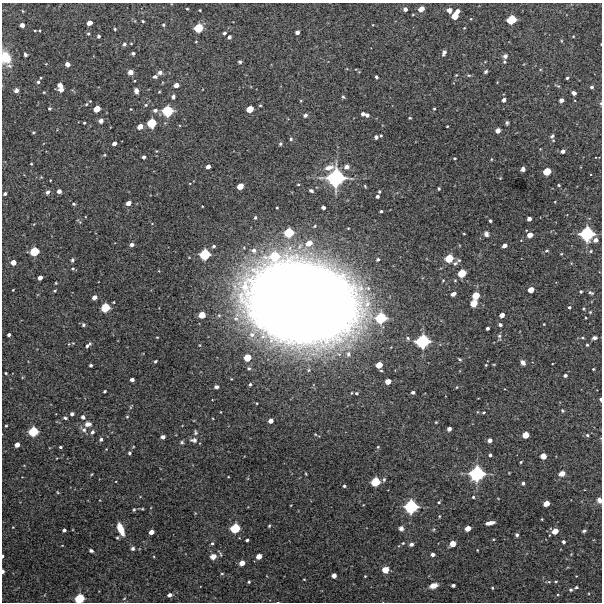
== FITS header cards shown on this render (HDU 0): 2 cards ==
NAXIS1  =                  600 / Width of image
NAXIS2  =                  600 / Height of image

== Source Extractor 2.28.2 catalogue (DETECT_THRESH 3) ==
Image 600 x 600 px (HDU 0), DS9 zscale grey, 1 PNG px = 1 image px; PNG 604 x 604 px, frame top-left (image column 1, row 600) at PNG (2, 3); no overlay
Background 3820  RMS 200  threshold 611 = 3 sigma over >= 5 px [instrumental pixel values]
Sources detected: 300; all 300 listed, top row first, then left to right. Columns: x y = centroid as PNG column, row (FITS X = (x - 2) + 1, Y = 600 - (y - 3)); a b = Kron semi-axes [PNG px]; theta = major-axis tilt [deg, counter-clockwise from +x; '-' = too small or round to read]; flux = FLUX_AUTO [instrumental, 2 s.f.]
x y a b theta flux
187 9 3 2 - 1.3e+04
405 9 4 4 - 4.5e+04
421 9 5 4 - 1.3e+05
200 10 3 2 - 1.2e+04
449 10 4 4 - 9.7e+04
22 11 5 3 - 1.1e+04
457 11 4 4 - 7.1e+04
413 14 4 2 - 1.0e+04
455 16 5 5 - 1.9e+05
511 20 7 6 - 4.2e+05
143 21 3 2 - 1.7e+04
90 23 5 4 - 1.0e+05
22 25 4 4 - 7.2e+04
163 25 3 3 - 2.1e+04
373 25 3 2 - 8.5e+03
198 28 6 6 - 3.9e+05
464 28 3 2 - 8.8e+03
115 29 3 3 - 1.5e+04
35 31 3 3 - 1.3e+04
297 32 4 4 - 5.7e+04
224 33 4 3 - 3.1e+04
88 34 4 4 - 1.9e+04
99 36 3 3 - 2.4e+04
573 36 4 3 - 1.1e+04
229 37 4 3 - 3.8e+04
196 41 3 2 - 9.3e+03
561 41 5 3 - 1.2e+04
124 44 5 4 - 2.7e+04
131 44 3 2 - 9.6e+03
133 53 3 3 - 2.7e+04
444 53 6 3 64 4.4e+04
25 55 4 3 - 3.1e+04
505 56 5 5 - 4.3e+04
6 57 13 10 -64 3.3e+05
240 62 4 4 - 2.3e+04
504 62 5 4 - 1.7e+04
67 64 4 4 - 8.3e+04
130 72 6 5 - 6.3e+04
486 72 4 3 - 2.4e+04
160 73 6 5 - 4.9e+04
456 75 4 2 - 1.1e+04
469 75 6 4 -1 1.7e+04
155 77 5 4 - 3.3e+04
376 77 4 3 - 2.6e+04
41 78 3 2 - 1.4e+04
567 78 3 3 - 2.3e+04
38 82 4 4 - 2.7e+04
61 85 5 4 - 7.0e+04
176 85 4 4 - 9.0e+04
558 86 8 4 -22 1.9e+04
592 87 4 4 - 2.9e+04
61 89 5 4 - 8.5e+04
16 90 4 4 - 6.4e+04
136 91 5 4 - 6.1e+04
44 92 3 3 - 1.1e+04
159 92 3 2 - 1.2e+04
574 93 4 4 - 6.5e+04
173 96 5 4 - 3.3e+04
343 97 4 4 - 2.0e+04
504 100 4 3 - 5.1e+04
561 100 4 4 - 6.8e+04
601 103 5 3 - 1.4e+04
86 104 5 4 - 1.7e+04
146 105 5 4 - 1.8e+04
260 105 4 3 - 1.3e+04
49 109 3 3 - 1.8e+04
97 109 5 5 - 2.0e+05
131 109 3 3 - 1.1e+04
250 109 5 5 - 2.2e+05
434 109 3 2 - 1.4e+04
155 110 6 5 - 4.2e+04
167 111 8 7 - 5.8e+05
363 114 4 4 - 4.7e+04
305 115 6 4 22 3.3e+04
367 115 4 4 - 4.2e+04
410 118 3 2 - 1.3e+04
101 121 5 4 - 5.4e+04
84 123 3 3 - 1.6e+04
151 123 6 6 - 3.9e+05
507 123 4 3 - 2.2e+04
140 126 5 4 - 1.2e+05
447 126 3 2 - 1.1e+04
498 131 4 4 - 8.4e+04
33 132 4 3 - 1.4e+04
381 135 3 2 - 1.4e+04
552 136 6 5 - 3.2e+04
376 137 4 4 - 3.6e+04
291 139 4 4 - 2.1e+04
114 144 4 3 - 5.9e+04
280 144 5 4 - 2.1e+04
563 151 4 4 - 5.3e+04
104 155 4 3 - 1.2e+04
144 157 4 3 - 4.0e+04
455 158 3 2 - 1.4e+04
491 159 4 3 - 1.1e+04
31 164 3 2 - 1.2e+04
208 166 4 4 - 6.6e+04
347 167 7 6 - 6.1e+04
329 168 13 6 13 1.2e+05
523 169 4 4 - 4.9e+04
547 171 6 5 - 2.7e+05
336 178 13 12 - 1.5e+06
500 178 4 3 - 9.3e+03
298 184 3 3 - 1.2e+04
559 185 4 3 - 1.5e+04
240 186 5 4 - 1.7e+05
365 186 5 3 - 1.4e+04
439 189 3 2 - 1.9e+04
59 191 4 4 - 6.3e+04
311 191 5 4 - 2.9e+04
48 192 5 4 - 4.8e+04
379 192 3 3 - 2.0e+04
5 194 4 3 - 3.6e+04
377 196 4 3 - 3.6e+04
555 202 3 2 - 8.2e+03
128 203 4 4 - 8.1e+04
74 204 5 4 - 2.1e+04
323 207 4 3 - 4.7e+04
277 208 3 2 - 1.4e+04
381 211 3 3 - 2.5e+04
255 218 4 3 - 2.2e+04
529 219 4 4 - 6.5e+04
490 221 3 3 - 2.5e+04
315 226 5 3 - 1.7e+04
289 233 7 6 - 4.4e+05
464 234 4 2 - 1.0e+04
486 234 6 5 - 4.8e+04
587 234 9 9 - 9.7e+05
530 235 5 4 - 1.1e+05
596 240 5 4 - 6.6e+04
309 243 8 6 32 1.7e+05
132 245 4 3 - 5.2e+04
504 245 4 4 - 7.1e+04
214 246 4 3 - 2.9e+04
254 250 7 7 - 6.6e+04
547 250 6 4 17 2.1e+04
34 251 6 6 - 3.7e+05
591 251 5 4 - 1.9e+04
205 254 7 6 - 5.3e+05
561 254 4 3 - 1.0e+04
275 256 8 7 - 4.0e+05
449 258 6 5 - 3.1e+05
378 259 4 3 - 2.8e+04
72 260 5 4 - 2.6e+04
459 260 5 5 - 1.8e+04
13 262 4 4 - 1.1e+05
455 263 8 6 39 3.3e+04
73 268 5 3 - 1.7e+04
462 273 6 5 - 3.0e+05
40 278 4 4 - 7.4e+04
56 283 3 2 - 1.2e+04
13 290 3 2 - 1.1e+04
531 290 5 4 - 1.5e+05
55 291 4 3 - 1.4e+04
581 292 3 3 - 1.8e+04
591 293 8 4 -27 2.7e+04
453 294 4 4 - 7.4e+04
476 296 6 5 - 2.5e+05
94 297 4 4 - 7.5e+04
302 302 82 62 -15 3.8e+07
474 303 6 5 - 2.2e+05
569 307 3 3 - 1.8e+04
105 308 6 6 - 3.9e+05
583 309 4 3 - 1.3e+04
590 312 4 4 - 1.3e+04
202 315 5 5 - 1.9e+05
502 315 4 4 - 9.2e+04
381 318 9 8 - 5.9e+05
586 318 2 2 - 1.1e+04
544 324 2 2 - 1.1e+04
83 325 5 4 - 2.6e+04
500 325 4 3 - 3.6e+04
487 328 3 3 - 3.4e+04
9 335 3 3 - 3.6e+04
499 337 9 4 -78 2.9e+04
408 338 6 5 - 2.6e+04
582 338 6 3 -8 1.6e+04
594 338 5 3 - 4.4e+04
422 341 9 8 - 9.2e+05
73 343 3 3 - 9.9e+03
69 344 4 4 - 1.4e+04
88 345 8 4 36 4.3e+04
587 345 3 3 - 1.7e+04
348 354 9 7 -81 7.3e+04
247 358 5 5 - 2.4e+05
460 359 6 4 -28 1.7e+04
155 361 4 3 - 1.8e+04
523 362 5 4 - 6.2e+04
91 365 3 3 - 3.0e+04
379 365 5 4 - 1.9e+05
486 365 3 3 - 1.3e+04
249 368 5 4 - 2.2e+04
593 369 3 2 - 1.3e+04
381 371 4 3 - 1.3e+04
6 373 3 2 - 1.3e+04
565 375 4 3 - 3.3e+04
132 379 4 3 - 5.2e+04
231 379 3 3 - 1.0e+04
388 381 5 4 - 1.3e+05
250 384 4 3 - 2.3e+04
216 387 5 4 - 4.1e+04
457 387 3 2 - 9.9e+03
105 391 3 3 - 2.2e+04
413 392 4 3 - 3.9e+04
356 393 5 4 - 2.1e+04
600 399 3 2 - 2.8e+04
562 411 4 4 - 1.8e+04
221 412 3 2 - 8.2e+03
483 412 4 3 - 1.5e+04
72 414 4 3 - 4.2e+04
83 417 4 4 - 4.4e+04
127 417 4 4 - 1.3e+04
65 418 5 3 - 2.3e+04
271 421 4 4 - 8.1e+04
436 422 3 2 - 1.2e+04
88 424 8 6 4 6.9e+04
6 426 3 3 - 1.5e+04
84 429 9 6 -39 5.1e+04
449 429 4 4 - 6.4e+04
33 431 7 6 - 4.5e+05
92 432 5 4 - 3.7e+04
195 432 6 5 - 2.4e+04
315 434 4 3 - 1.2e+04
525 435 5 5 - 1.9e+05
587 435 5 4 - 2.2e+04
163 437 4 4 - 5.8e+04
101 439 4 4 - 3.2e+04
194 440 9 6 -3 5.4e+04
490 440 4 4 - 6.3e+04
182 442 4 4 - 2.2e+04
17 445 4 4 - 8.8e+04
60 447 3 3 - 2.3e+04
378 447 4 4 - 1.5e+04
129 453 3 3 - 2.7e+04
490 455 3 3 - 2.6e+04
543 456 5 4 - 1.5e+05
521 462 3 3 - 1.2e+04
92 474 4 3 - 1.1e+04
477 474 10 10 - 1.1e+06
562 474 5 4 - 1.3e+05
384 479 6 4 75 2.3e+04
375 482 7 6 - 4.0e+05
523 483 4 4 - 2.9e+04
344 486 4 3 - 2.2e+04
57 492 5 3 - 1.2e+04
473 497 3 3 - 1.6e+04
599 500 6 5 - 5.8e+04
439 502 3 3 - 1.8e+04
546 504 5 4 - 1.5e+05
411 507 9 8 - 8.7e+05
142 509 4 3 - 1.3e+04
134 510 4 4 - 1.8e+04
439 516 4 2 - 1.1e+04
542 519 3 2 - 1.1e+04
490 523 8 3 11 9.5e+04
269 526 3 3 - 1.4e+04
13 527 3 2 - 9.1e+03
235 528 7 6 - 4.5e+05
401 528 6 5 - 4.0e+04
468 528 5 4 - 1.3e+05
121 529 11 5 -68 2.5e+05
434 529 5 4 - 1.5e+04
64 530 4 3 - 3.9e+04
555 531 5 4 - 1.6e+05
584 531 4 3 - 2.2e+04
151 532 4 4 - 9.2e+04
517 535 5 4 - 3.0e+04
117 538 4 3 - 1.6e+04
247 540 3 3 - 2.6e+04
563 542 4 3 - 3.2e+04
212 543 4 4 - 2.2e+04
403 543 4 4 - 1.3e+04
411 544 4 4 - 4.7e+04
453 544 5 5 - 1.6e+05
133 548 4 4 - 3.3e+04
477 550 3 2 - 9.7e+03
91 551 4 3 - 3.4e+04
433 554 4 3 - 4.6e+04
571 554 3 3 - 9.0e+03
2 556 4 2 - 3.0e+04
213 556 6 5 - 1.3e+05
259 556 5 4 - 1.2e+05
242 563 5 4 - 1.2e+05
385 570 5 5 - 2.0e+05
3 571 4 2 - 5.0e+04
222 573 4 3 - 1.4e+04
334 575 4 4 - 7.5e+04
365 576 3 2 - 1.1e+04
576 576 2 2 - 8.4e+03
304 579 3 2 - 8.9e+03
555 581 6 3 1 1.7e+04
249 582 3 3 - 1.7e+04
433 585 7 4 18 1.4e+05
453 585 4 3 - 3.9e+04
576 587 4 4 - 2.3e+04
492 588 3 3 - 1.2e+04
571 590 5 4 - 2.3e+04
170 595 4 4 - 5.1e+04
79 598 7 6 - 4.3e+05
124 599 5 3 - 1.1e+04
At the frame edge (FLAGS 8, measured only in part): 7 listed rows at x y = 6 57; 601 103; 600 399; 599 500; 2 556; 3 571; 79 598

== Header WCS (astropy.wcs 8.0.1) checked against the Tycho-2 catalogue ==
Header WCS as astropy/WCSLIB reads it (CRVAL/CRPIX/CD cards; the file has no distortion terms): RA---TAN/DEC--TAN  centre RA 03:23:56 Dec -36:28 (50.98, -36.46 deg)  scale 2 arcsec/px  FOV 20.0' x 20.0'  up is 0 deg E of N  parity normal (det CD < 0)
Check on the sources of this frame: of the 60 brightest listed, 5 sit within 2.9 arcsec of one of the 6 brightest Tycho-2 stars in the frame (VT <= 12.09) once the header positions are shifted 1.35 arcsec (1.30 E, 0.38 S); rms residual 0.97 arcsec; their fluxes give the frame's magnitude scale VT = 26.64 - 2.5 log10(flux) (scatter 0.22 mag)
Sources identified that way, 5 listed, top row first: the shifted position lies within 2.9 arcsec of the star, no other Tycho-2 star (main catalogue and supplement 1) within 5.8 arcsec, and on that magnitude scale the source's flux lands within +1.5 / -3 mag of the star's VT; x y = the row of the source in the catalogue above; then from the Tycho-2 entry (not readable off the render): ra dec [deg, ICRS J2000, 3 dp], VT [Tycho-2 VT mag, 2 dp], TYC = Tycho-2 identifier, HIP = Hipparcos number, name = IAU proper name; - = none
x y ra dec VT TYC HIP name
336 178 50.962 -36.395 10.77 7026-294-1 - -
587 234 50.788 -36.426 11.61 7026-266-1 - -
422 341 50.902 -36.486 12.09 7026-247-1 - -
477 474 50.864 -36.560 11.54 7026-276-1 - -
411 507 50.910 -36.578 12.01 7026-289-1 - -